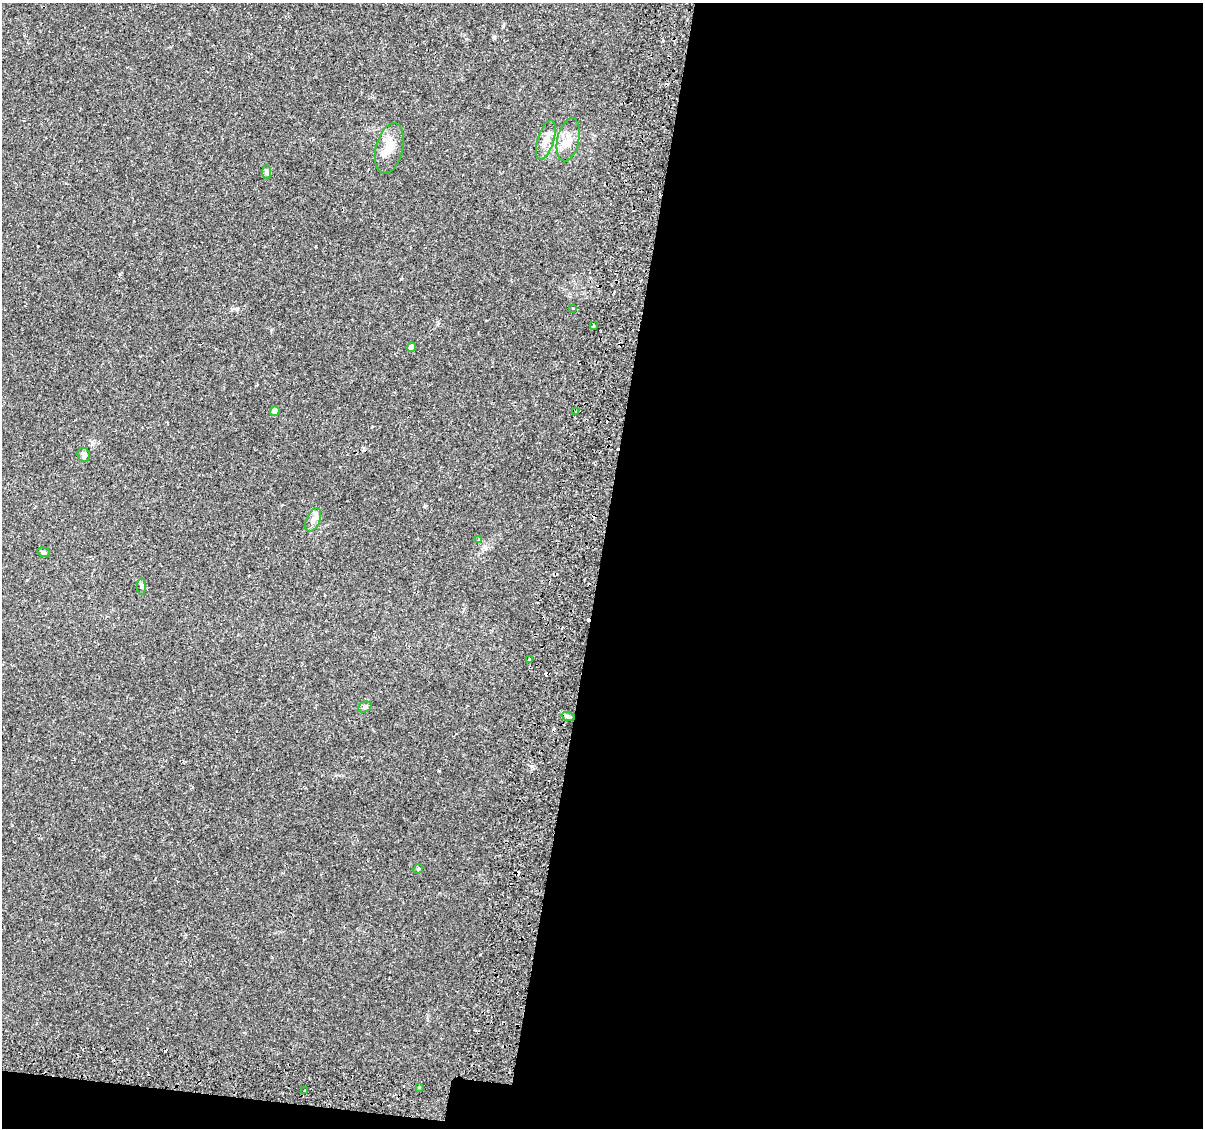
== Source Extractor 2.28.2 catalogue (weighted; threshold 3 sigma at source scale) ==
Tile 16 of 4 x 4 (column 4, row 4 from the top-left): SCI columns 3668-4868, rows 287-1412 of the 4939 x 5131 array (HDU 1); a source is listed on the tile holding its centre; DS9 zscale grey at full resolution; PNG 1205 x 1130 px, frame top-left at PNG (2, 3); each listed source drawn as its Kron ellipse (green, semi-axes under 4 px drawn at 4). Shown black and unused: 52% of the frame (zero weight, under 2 of 3 exposures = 5% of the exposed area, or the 3 px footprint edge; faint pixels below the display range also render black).
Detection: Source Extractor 2.28.2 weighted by HDU 2 'WHT'; one run over the whole footprint, this tile lists its part. Background 0.0483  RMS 0.0035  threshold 0.0156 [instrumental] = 3 sigma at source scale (4.5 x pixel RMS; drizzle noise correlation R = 1.50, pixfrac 1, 0.0396/0.0396 arcsec/px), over >= 5 px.
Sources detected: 28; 6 cosmic-ray / hot-pixel residue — neither listed nor drawn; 2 inside a brighter listed object's ellipse — not listed separately; the other 20 listed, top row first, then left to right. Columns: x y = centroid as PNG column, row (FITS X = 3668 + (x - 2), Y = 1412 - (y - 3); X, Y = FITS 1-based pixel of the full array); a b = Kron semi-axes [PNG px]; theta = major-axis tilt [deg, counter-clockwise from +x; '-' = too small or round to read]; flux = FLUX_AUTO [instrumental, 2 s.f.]
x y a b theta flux
546 140 20 8 73 2.9
568 140 22 11 77 4.3
389 148 26 13 76 5.6
266 172 7 4 -90 0.68
573 308 3 3 - 0.62
593 326 3 3 - 1.1
411 347 5 4 - 1.8
275 411 5 5 - 1.8
576 411 3 2 - 0.65
84 455 7 6 - 1.2
313 520 12 7 66 1.8
479 539 4 3 - 0.99
44 552 6 4 -21 0.58
141 586 8 4 90 0.64
530 659 3 3 - 1.6
365 707 7 5 21 0.67
568 716 7 4 -19 0.82
418 869 5 4 - 0.42
420 1087 3 3 - 0.95
305 1090 3 3 - 0.87
Unlisted compact peaks at least as high as the median listed source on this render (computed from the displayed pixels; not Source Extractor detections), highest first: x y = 439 771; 271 330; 120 274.